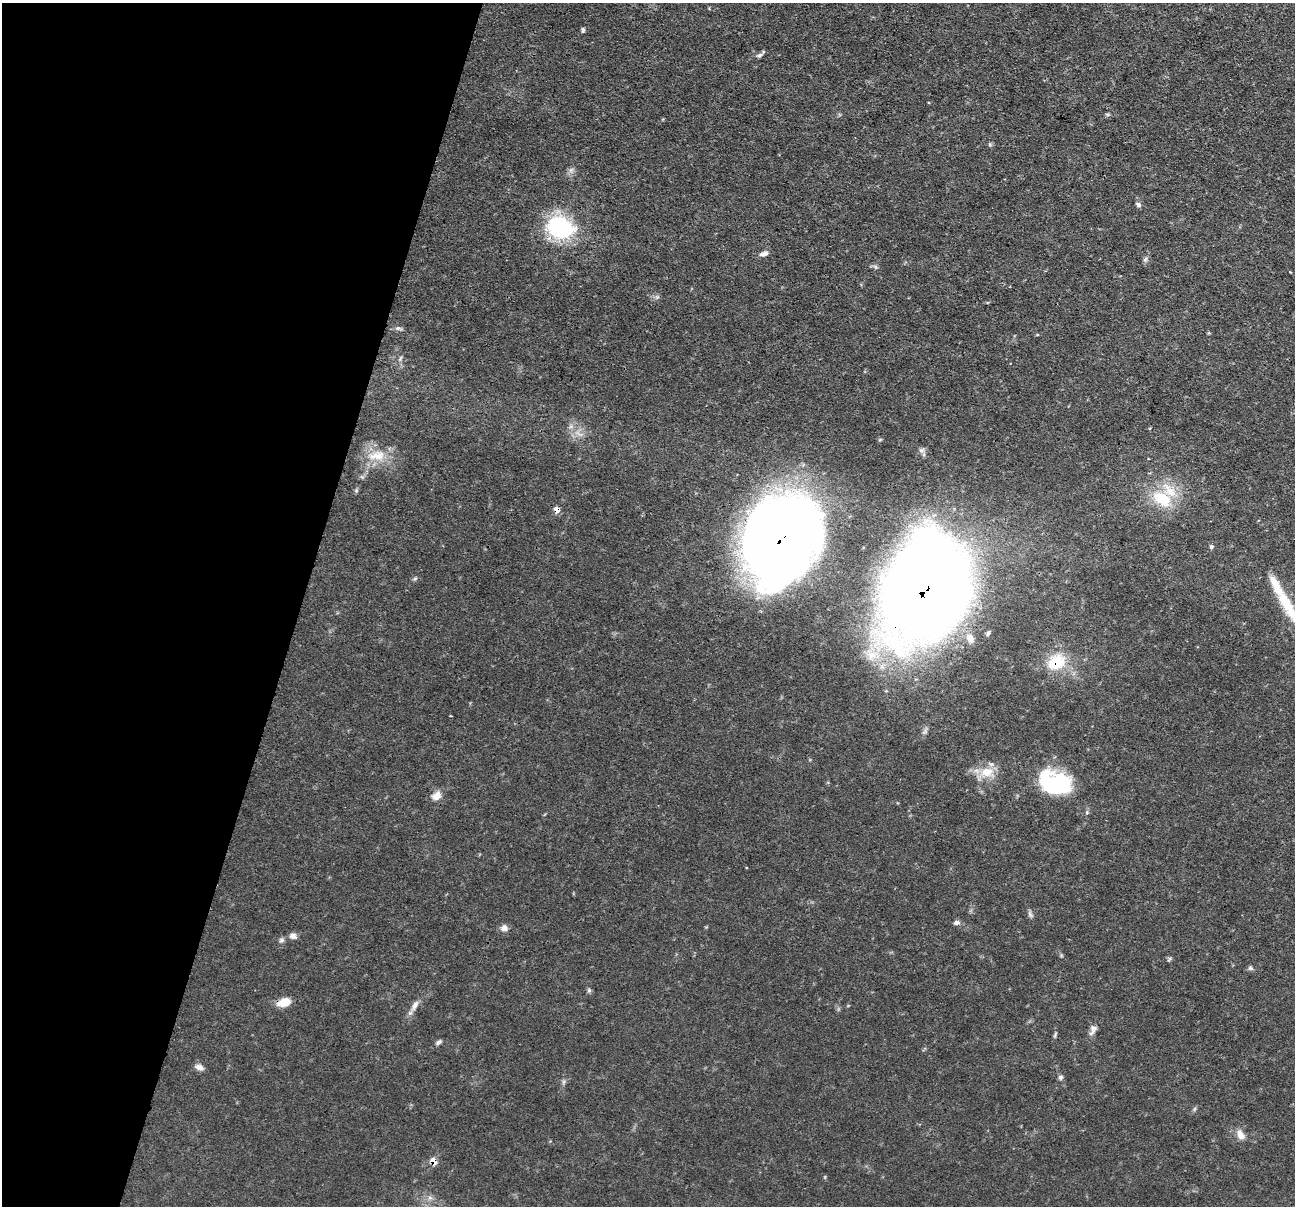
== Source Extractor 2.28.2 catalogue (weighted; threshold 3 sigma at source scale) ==
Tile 9 of 4 x 4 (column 1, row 3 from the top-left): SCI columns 2-1294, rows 1455-2658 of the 5176 x 5193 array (HDU 1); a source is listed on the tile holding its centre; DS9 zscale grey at full resolution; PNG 1297 x 1208 px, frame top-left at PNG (2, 3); no overlay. Shown black and unused: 23% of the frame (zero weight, under 3 of 4 exposures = <1% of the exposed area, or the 3 px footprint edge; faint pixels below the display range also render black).
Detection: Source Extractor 2.28.2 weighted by HDU 2 'WHT'; one run over the whole footprint, this tile lists its part. Background 0.0635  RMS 0.0044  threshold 0.0198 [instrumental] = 3 sigma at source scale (4.5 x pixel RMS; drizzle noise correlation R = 1.50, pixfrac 1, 0.05/0.05 arcsec/px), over >= 5 px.
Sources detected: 44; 1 inside a brighter listed object's ellipse — not listed separately; the other 43 listed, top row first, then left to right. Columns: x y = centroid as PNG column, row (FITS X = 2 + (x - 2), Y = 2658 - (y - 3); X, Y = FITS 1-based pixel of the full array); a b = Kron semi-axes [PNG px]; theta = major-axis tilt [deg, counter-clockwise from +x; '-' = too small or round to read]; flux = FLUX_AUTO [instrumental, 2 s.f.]
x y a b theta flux
583 30 7 4 79 0.8
760 55 9 5 24 1.2
1138 205 7 6 - 1.1
560 227 32 25 -16 40
764 254 11 6 15 2
1145 259 7 5 59 1
398 328 9 5 -7 1.2
579 434 16 3 -28 1.7
880 439 6 4 20 0.5
377 455 28 14 8 10
356 490 6 4 -73 0.57
1162 498 32 20 -34 19
557 509 7 6 - 2.4
782 539 64 46 62 750
1211 547 5 5 - 0.7
415 578 6 4 2 0.74
925 591 68 50 68 1300
1285 602 48 14 -59 19
988 633 7 5 49 1
970 638 13 9 -65 3.6
872 655 14 12 40 6.1
1056 662 17 13 29 18
987 772 19 14 3 8.5
1055 783 35 23 -15 42
436 796 14 10 36 3.7
1030 914 10 6 -57 1.2
956 922 8 6 9 1.4
504 928 8 8 - 2.3
293 936 10 7 -13 1.9
281 940 8 6 4 1.1
1250 968 6 6 - 0.86
589 990 6 5 - 0.81
284 1002 16 9 17 6
415 1005 17 7 63 3.1
1093 1030 14 8 67 2.5
1055 1035 8 3 58 0.67
439 1042 8 5 45 1
199 1067 10 6 -28 2.3
1060 1077 6 6 - 1
564 1082 7 4 89 0.85
1241 1135 13 8 -62 3.4
433 1161 8 6 -49 4
430 1198 7 6 - 1.4
Overlapping masked pixels (flux is a lower limit): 7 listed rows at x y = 560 227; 557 509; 782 539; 925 591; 1056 662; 284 1002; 433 1161
Isophote crosses this tile's border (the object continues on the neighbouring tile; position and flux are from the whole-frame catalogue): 1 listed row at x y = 1285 602